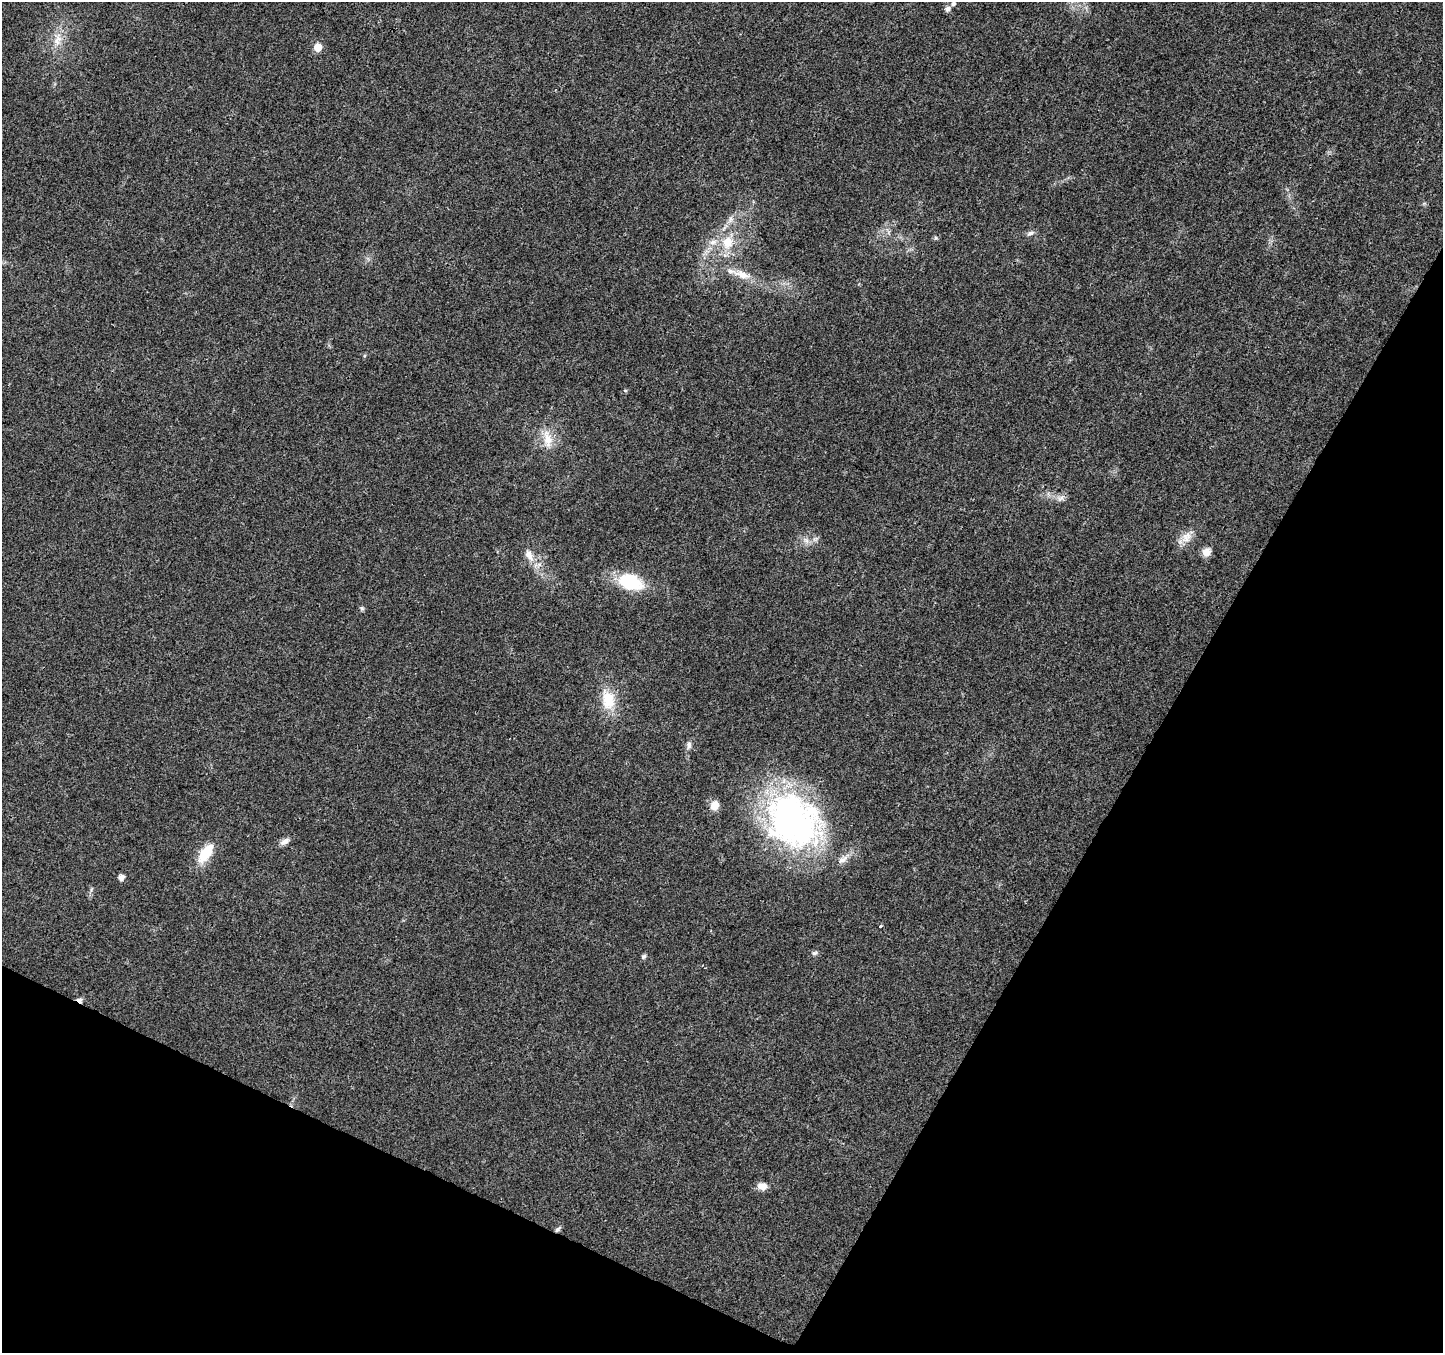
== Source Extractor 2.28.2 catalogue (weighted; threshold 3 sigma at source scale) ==
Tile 15 of 4 x 4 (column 3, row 4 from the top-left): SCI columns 2891-4331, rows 267-1617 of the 5773 x 5868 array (HDU 1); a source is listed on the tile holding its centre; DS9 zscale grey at full resolution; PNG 1445 x 1355 px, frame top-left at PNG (2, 2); no overlay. Shown black and unused: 27% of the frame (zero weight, under 3 of 4 exposures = <1% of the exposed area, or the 3 px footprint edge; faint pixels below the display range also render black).
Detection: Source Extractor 2.28.2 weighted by HDU 2 'WHT'; one run over the whole footprint, this tile lists its part. Background 0.0174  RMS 0.0028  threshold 0.0127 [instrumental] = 3 sigma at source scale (4.5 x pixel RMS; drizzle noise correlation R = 1.50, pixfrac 1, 0.0396/0.0396 arcsec/px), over >= 5 px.
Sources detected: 31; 3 inside a brighter listed object's ellipse — not listed separately; the other 28 listed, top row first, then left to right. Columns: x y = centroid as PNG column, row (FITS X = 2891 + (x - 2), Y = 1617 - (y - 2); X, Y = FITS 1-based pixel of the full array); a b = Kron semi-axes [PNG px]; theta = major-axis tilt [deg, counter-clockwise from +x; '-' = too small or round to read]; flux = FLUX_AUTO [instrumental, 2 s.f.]
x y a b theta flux
948 9 8 7 - 0.99
58 39 20 10 74 3.6
318 47 5 5 - 5.8
1030 233 9 6 27 0.88
727 242 19 16 73 6.7
742 275 24 9 -16 4.1
625 390 6 3 -19 0.27
548 439 25 12 -81 4.7
1061 498 12 4 42 0.94
1186 537 19 11 52 3.1
806 540 9 5 -45 0.96
1206 552 10 9 - 2.3
529 555 18 9 -64 2.8
630 582 31 19 -19 13
362 608 6 5 - 0.48
608 700 26 17 -82 7.7
689 745 10 6 89 1
714 805 10 9 - 3
793 821 70 57 -41 86
285 841 14 7 30 1.4
206 853 22 10 56 8.5
121 877 5 5 - 1.9
880 926 4 3 - 0.26
814 953 8 5 16 0.63
644 956 7 6 - 0.54
79 1000 8 5 -35 0.91
762 1186 11 8 -6 2.3
558 1229 10 4 44 0.6
Overlapping masked pixels (flux is a lower limit): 1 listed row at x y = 79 1000